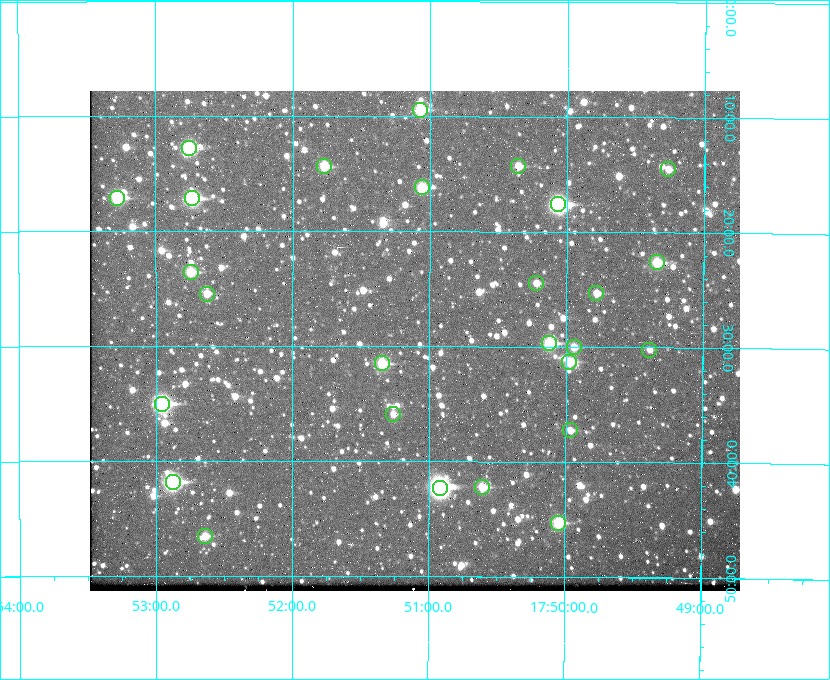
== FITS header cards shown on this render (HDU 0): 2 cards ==
NAXIS1  =                  650 / Width of table row in bytes
NAXIS2  =                  500 / Number of rows in table

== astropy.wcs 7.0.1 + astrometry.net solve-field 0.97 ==
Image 650 x 500 px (HDU 0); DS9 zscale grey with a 90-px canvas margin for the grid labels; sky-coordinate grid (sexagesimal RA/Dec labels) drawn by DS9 from the SOLVED WCS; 27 Tycho-2 reference stars matched to detected sources circled (green)
Header WCS: none
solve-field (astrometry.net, Tycho-2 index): SOLVED blind (the file carries no WCS)
Solved WCS: RA---TAN-SIP/DEC--TAN-SIP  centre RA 17:51:06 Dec +37:30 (267.78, +37.49 deg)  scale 5.22 arcsec/px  FOV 56.6' x 43.5'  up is +180 deg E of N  parity flipped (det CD > 0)
(file carries no celestial WCS; the grid is the blind solution)
Tycho-2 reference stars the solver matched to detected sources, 27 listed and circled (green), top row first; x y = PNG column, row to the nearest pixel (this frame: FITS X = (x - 90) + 1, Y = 500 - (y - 91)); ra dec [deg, ICRS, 3 dp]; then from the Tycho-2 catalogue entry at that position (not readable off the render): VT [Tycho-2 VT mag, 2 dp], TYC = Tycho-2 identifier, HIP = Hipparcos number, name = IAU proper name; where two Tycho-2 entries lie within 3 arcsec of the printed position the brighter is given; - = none
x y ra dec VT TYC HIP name
420 110 267.768 +37.157 9.98 2620-745-1 - -
189 148 268.189 +37.213 9.71 2620-542-1 - -
324 166 267.943 +37.240 10.39 2620-505-1 - -
518 166 267.589 +37.238 11.09 2619-212-1 - -
668 169 267.316 +37.242 12.03 2619-611-1 - -
422 187 267.764 +37.270 10.17 2620-784-1 - -
117 198 268.319 +37.285 9.88 2620-536-1 - -
192 198 268.183 +37.286 8.98 2620-786-1 87506 -
558 204 267.517 +37.293 8.96 2619-379-1 - -
657 262 267.335 +37.377 10.60 2619-634-1 - -
191 272 268.186 +37.393 10.44 2620-175-1 - -
536 283 267.555 +37.408 11.50 2619-358-1 - -
596 293 267.445 +37.422 11.17 2619-451-1 - -
207 294 268.156 +37.424 11.25 2620-712-1 - -
549 343 267.531 +37.495 10.07 2619-274-1 - -
574 347 267.485 +37.500 11.33 2619-40-1 - -
649 350 267.347 +37.503 12.15 3088-638-1 - -
569 362 267.494 +37.522 10.35 3088-270-1 - -
382 363 267.836 +37.525 9.96 3089-889-1 - -
162 404 268.239 +37.584 8.64 3089-755-1 - -
393 414 267.815 +37.598 11.54 3089-1081-1 - -
570 430 267.491 +37.621 11.40 3088-1284-1 - -
173 482 268.219 +37.697 8.93 3089-671-1 - -
482 487 267.652 +37.703 11.04 3089-693-1 - -
440 488 267.730 +37.705 8.13 3089-1203-1 87349 -
558 523 267.512 +37.755 10.10 3089-2332-1 - -
205 536 268.159 +37.775 11.22 3089-2245-1 - -